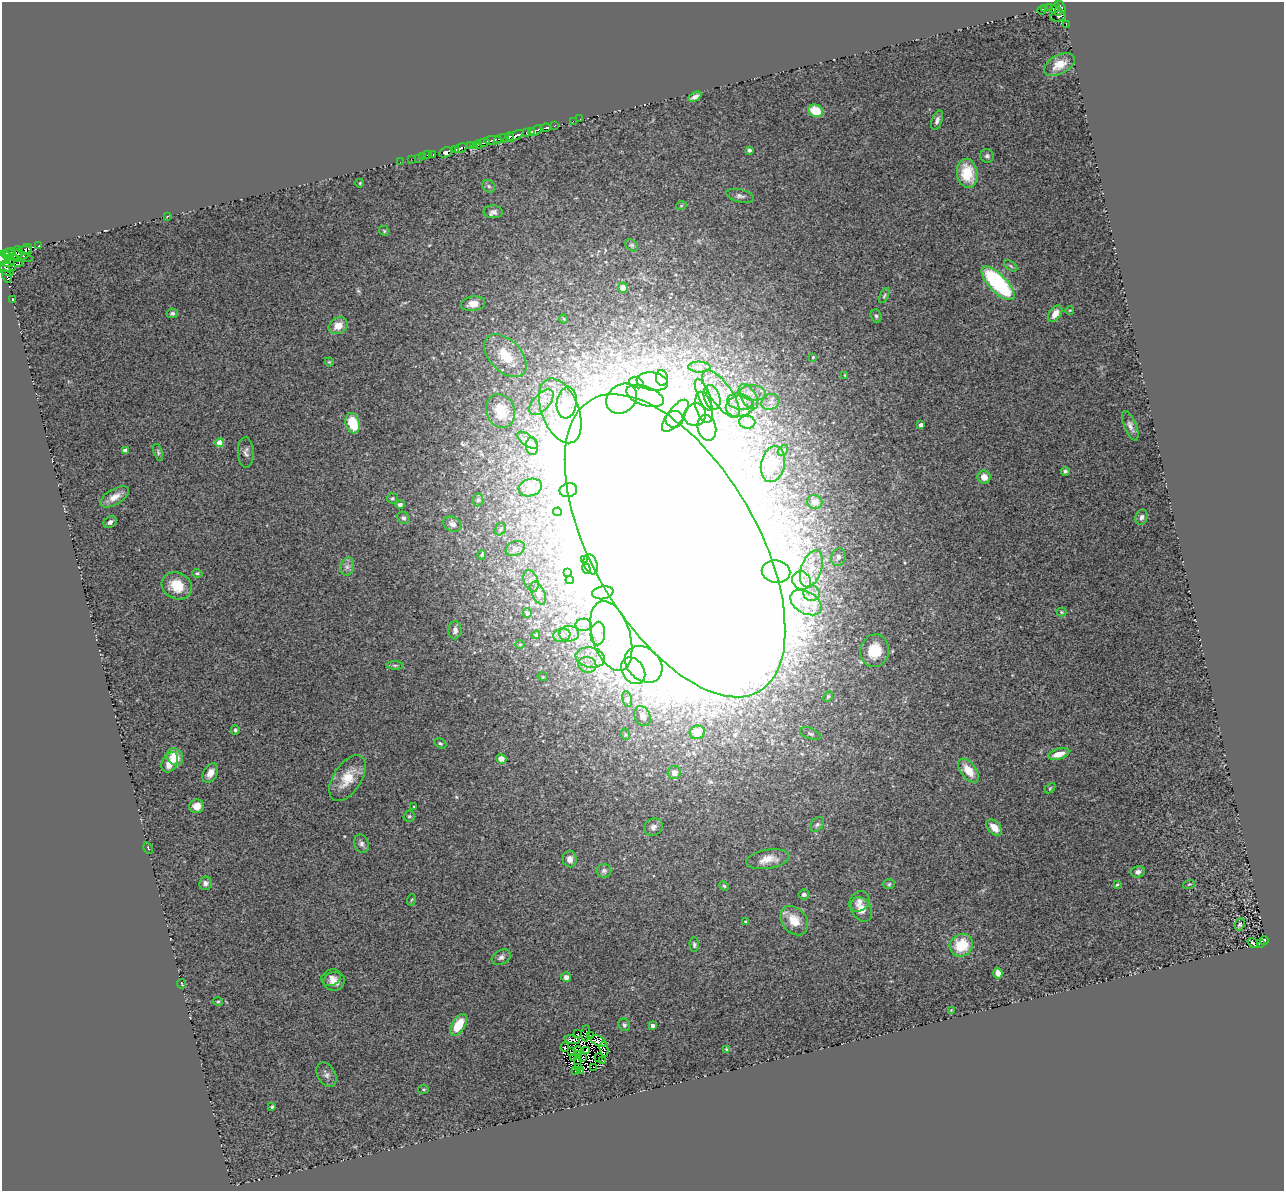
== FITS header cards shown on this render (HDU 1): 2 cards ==
NAXIS1  =                 1282
NAXIS2  =                 1189

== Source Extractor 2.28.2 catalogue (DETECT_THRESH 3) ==
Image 1282 x 1189 px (HDU 1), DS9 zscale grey, 1 PNG px = 1 image px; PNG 1286 x 1193 px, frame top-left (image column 1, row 1189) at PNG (2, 2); each listed source drawn as its Kron ellipse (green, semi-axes under 4 px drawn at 4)
Background 0.527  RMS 0.098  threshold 0.293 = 3 sigma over >= 5 px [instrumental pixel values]
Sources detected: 256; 12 with non-positive FLUX_AUTO (blend fragments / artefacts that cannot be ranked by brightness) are neither listed nor drawn; the other 244 listed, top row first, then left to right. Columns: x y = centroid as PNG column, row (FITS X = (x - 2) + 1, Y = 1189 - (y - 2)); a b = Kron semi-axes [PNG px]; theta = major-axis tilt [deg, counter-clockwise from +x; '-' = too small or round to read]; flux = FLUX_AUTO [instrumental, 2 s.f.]
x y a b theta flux
1050 7 4 3 - 170
1060 7 6 4 -58 310
1055 8 5 3 - 130
1045 9 4 3 - 200
1041 10 4 3 - 180
1058 12 4 3 - 34
1058 16 8 5 5 100
1066 24 4 2 - 42
1059 65 16 9 28 79
695 97 7 4 28 32
816 111 7 6 - 130
580 119 2 2 - 5.7
937 120 10 5 69 24
573 121 2 2 - 16
554 126 3 2 - 130
545 128 5 3 - 310
536 131 7 4 29 880
527 132 3 3 - 120
531 132 3 2 - 240
515 136 9 3 27 900
509 137 4 3 - 340
501 139 8 3 17 600
493 140 9 4 4 750
484 142 5 3 - 230
473 145 3 3 - 140
478 145 4 3 - 28
470 146 4 2 - 45
461 148 6 3 33 540
455 150 4 3 - 600
749 150 4 3 - 16
446 152 7 5 28 1500
428 155 3 2 - 22
433 155 2 2 - 18
423 156 2 2 - 18
987 156 7 6 - 16
418 158 3 3 - 12
411 159 2 2 - 33
400 162 2 2 - 34
967 173 15 10 -80 210
360 183 4 3 - 5.2
489 186 7 5 -46 14
740 196 14 6 -12 26
681 206 5 3 - 6.1
493 212 9 6 -3 27
167 216 3 2 - 82
384 231 5 4 - 8.3
632 245 7 5 -40 13
38 246 3 2 - 9.3
26 250 7 4 34 540
18 252 5 3 - 510
9 253 6 3 5 540
22 253 10 6 22 390
16 256 17 5 -10 730
8 257 5 3 - 450
3 259 6 5 - 310
15 261 8 5 -24 590
8 263 6 3 16 190
1011 266 7 3 -36 9.1
6 267 10 4 -8 440
6 271 8 3 -22 390
7 276 6 3 -60 420
998 283 22 9 -46 710
623 288 5 5 - 51
884 296 8 4 63 11
13 300 3 2 - 27
473 304 12 7 9 58
1070 310 4 3 - 5
172 313 6 5 - 16
1055 314 9 5 55 55
876 316 6 5 - 14
564 319 4 3 - 5.4
338 326 10 8 27 75
505 356 26 16 -46 230
813 357 3 3 - 7.9
329 362 4 4 - 7.5
699 367 11 5 -3 23
845 375 3 3 - 5.7
662 378 8 6 -80 42
652 382 16 9 -9 73
636 383 8 5 -17 22
753 393 13 7 -7 49
721 394 28 10 -55 150
703 395 17 6 -67 44
645 396 19 9 -19 84
712 397 13 8 -73 49
748 397 14 7 -59 56
622 399 16 13 42 120
541 402 15 8 48 68
740 402 13 8 -13 54
770 402 9 7 32 34
567 403 16 10 83 90
740 406 14 10 14 75
704 407 16 8 -74 68
501 411 17 14 -72 150
560 411 34 18 -69 330
695 415 11 10 - 67
675 416 19 8 53 92
674 419 9 8 - 57
747 422 8 6 -5 120
353 423 10 7 -73 200
921 425 4 3 - 22
1130 426 16 6 -68 31
707 428 13 9 -76 67
527 440 12 5 -36 25
220 443 4 4 - 100
532 446 9 6 -85 46
783 450 6 4 47 10
125 451 4 4 - 38
158 452 9 4 -73 13
246 452 15 8 -88 31
773 464 18 12 79 70
1065 471 4 4 - 12
984 477 7 6 - 57
530 488 12 8 16 34
568 490 9 7 14 35
115 497 16 7 30 65
392 498 6 5 - 11
478 500 6 5 - 12
815 502 8 6 -15 26
400 504 4 4 - 22
558 512 4 3 - 11
1142 517 8 6 73 22
403 518 6 5 - 17
110 522 7 5 32 23
452 524 9 7 -26 29
500 529 6 5 - 12
675 546 168 82 -60 170000
515 548 10 7 23 25
482 555 5 3 - 9.3
838 557 9 7 74 26
585 559 4 3 - 18
591 564 10 6 -69 48
347 567 9 7 75 30
586 569 5 3 - 13
811 569 19 10 71 100
568 572 3 3 - 14
776 572 14 11 -11 94
197 573 5 4 - 12
570 580 4 3 - 9.2
531 581 11 7 -68 29
802 581 9 8 - 56
177 586 15 13 -28 170
538 593 12 6 -65 28
603 593 11 6 11 32
811 593 8 8 - 37
806 603 17 11 -30 110
1061 612 5 4 - 7.7
527 613 4 4 - 20
583 625 8 6 1 26
455 630 9 6 85 27
569 634 10 7 -2 41
598 634 12 7 88 45
536 635 4 4 - 6.6
562 635 8 6 10 23
611 636 36 19 -73 390
520 645 4 3 - 6.7
875 651 16 14 75 190
590 657 14 10 -10 85
644 664 21 16 -42 190
395 665 8 3 0 11
587 665 9 7 -19 42
633 671 14 11 -55 110
543 677 5 3 - 5.3
828 697 6 4 62 9.4
627 699 8 5 -81 14
642 716 10 7 -63 39
235 730 5 4 - 12
697 732 8 6 18 160
625 734 6 3 -72 7.9
810 734 11 5 -22 19
440 743 6 4 -28 10
1059 754 11 5 16 86
175 757 9 7 -54 120
501 759 5 5 - 51
170 762 11 7 60 100
968 771 14 7 -53 120
210 773 10 7 60 50
674 773 6 6 - 40
347 778 26 14 57 150
1050 788 6 3 45 7.3
197 806 7 7 - 62
414 806 4 2 - 5
409 816 5 5 - 10
817 824 8 5 49 17
653 827 10 8 35 29
994 827 10 6 -46 72
361 844 9 7 -72 23
148 848 6 2 -59 5.4
570 859 8 7 - 34
768 859 22 9 10 83
604 871 7 7 - 17
1138 872 7 5 10 23
206 883 7 6 - 25
889 884 6 5 - 10
1189 884 6 3 19 7.8
1117 885 4 3 - 6.8
724 886 5 4 - 8.6
804 894 5 5 - 19
411 900 6 3 70 7.4
859 901 11 9 50 40
861 909 13 9 -57 88
794 921 16 12 -51 120
746 922 4 4 - 15
1240 924 6 4 67 10
1264 940 4 3 - 220
1253 943 6 2 -39 14
1260 943 3 2 - 38
694 945 7 4 -87 13
961 945 12 11 - 230
501 957 10 7 28 26
998 973 5 4 - 46
566 977 5 5 - 31
331 978 10 8 25 33
334 981 10 9 - 52
181 984 5 2 - 4.1
218 1002 5 3 - 7.3
951 1010 4 4 - 4.8
458 1025 12 6 59 190
624 1025 6 5 - 16
653 1026 4 4 - 21
578 1033 3 2 - 11
586 1033 8 3 85 12
590 1036 4 3 - 19
572 1040 8 2 -12 20
598 1041 8 5 -25 12
565 1047 5 2 - 15
604 1049 7 3 -81 22
726 1049 3 2 - 6.5
578 1050 4 3 - 11
586 1050 3 2 - 5.8
571 1052 2 2 - 7
578 1054 3 2 - 6.5
573 1058 3 2 - 7.3
583 1058 4 2 - 6.8
598 1058 2 2 - 14
602 1060 4 2 - 14
578 1061 3 3 - 13
579 1067 2 2 - 13
594 1067 2 2 - 17
576 1070 2 2 - 6.5
581 1071 2 2 - 7.5
326 1075 13 9 -62 33
423 1089 5 3 - 6.3
272 1107 3 3 - 11
At the frame edge (FLAGS 8, measured only in part): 1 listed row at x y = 3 259
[12 non-positive-flux detections neither listed nor drawn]